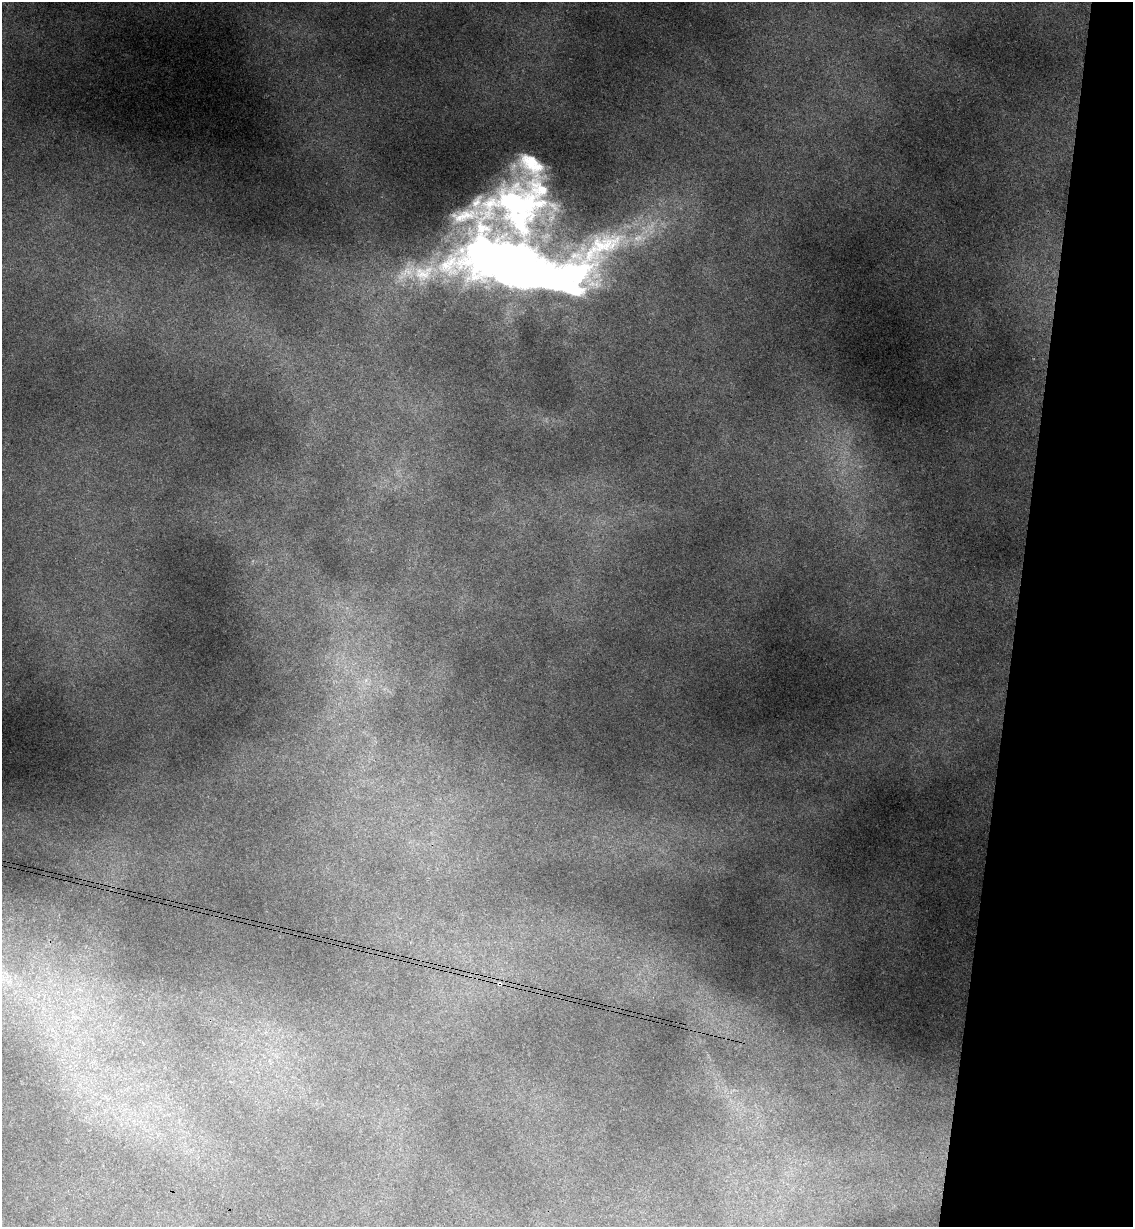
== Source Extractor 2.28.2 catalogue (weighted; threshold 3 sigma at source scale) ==
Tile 8 of 4 x 4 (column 4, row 2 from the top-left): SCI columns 3569-4699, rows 2467-3691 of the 4993 x 4930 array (HDU 1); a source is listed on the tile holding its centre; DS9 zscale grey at full resolution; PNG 1135 x 1229 px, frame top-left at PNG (2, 2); no overlay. Shown black and unused: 10% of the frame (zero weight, under 3 of 4 exposures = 6% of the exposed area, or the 3 px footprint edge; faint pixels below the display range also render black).
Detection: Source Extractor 2.28.2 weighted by HDU 2 'WHT'; one run over the whole footprint, this tile lists its part. Background 0.133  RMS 0.0071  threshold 0.0318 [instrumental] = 3 sigma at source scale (4.5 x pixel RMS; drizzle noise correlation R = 1.50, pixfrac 1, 0.05/0.05 arcsec/px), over >= 5 px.
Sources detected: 5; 1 inside a brighter object's white glare — not listed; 1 inside a brighter listed object's ellipse — not listed separately; the other 3 listed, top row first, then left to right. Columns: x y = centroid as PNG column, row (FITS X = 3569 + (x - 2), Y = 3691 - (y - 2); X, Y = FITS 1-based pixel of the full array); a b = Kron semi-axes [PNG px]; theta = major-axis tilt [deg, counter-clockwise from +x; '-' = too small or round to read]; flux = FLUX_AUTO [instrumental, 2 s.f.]
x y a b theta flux
521 200 180 145 -20 360
504 260 107 39 -7 670
499 984 4 4 - 1.9
Overlapping masked pixels (flux is a lower limit): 1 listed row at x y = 499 984